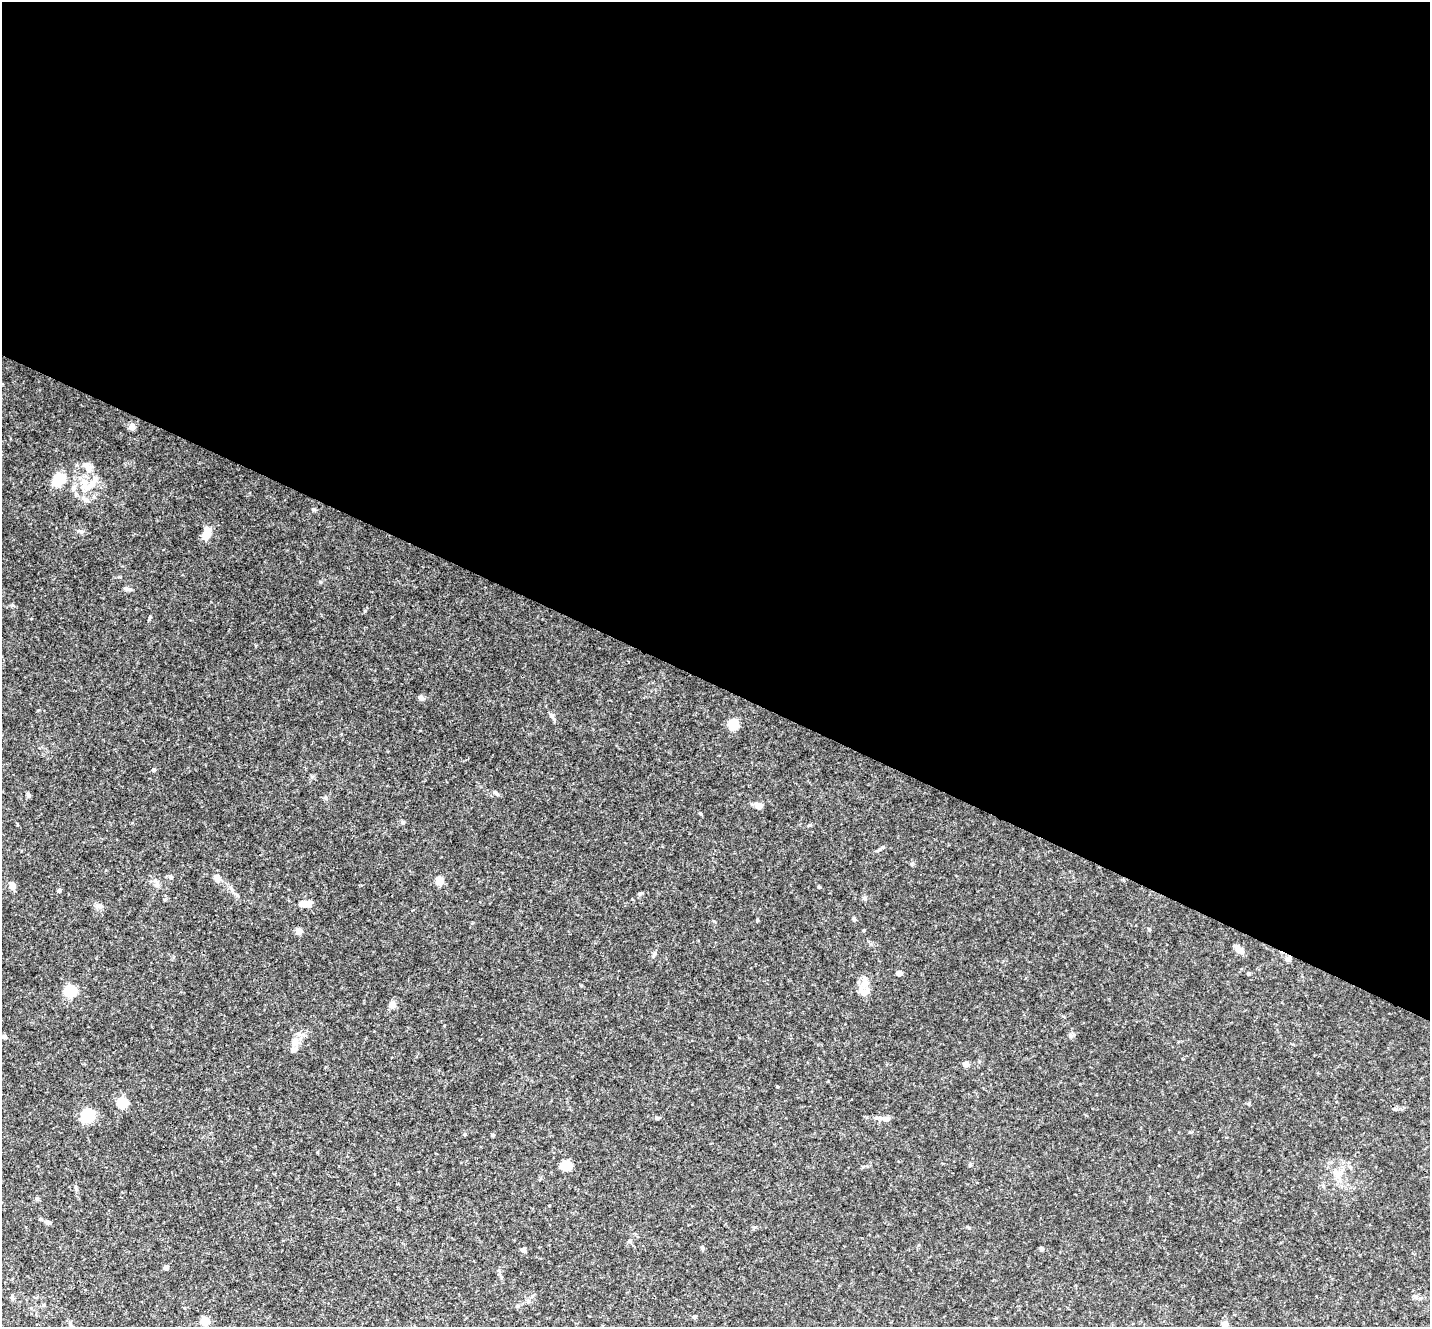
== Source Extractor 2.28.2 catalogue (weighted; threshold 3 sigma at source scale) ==
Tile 3 of 4 x 4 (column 3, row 1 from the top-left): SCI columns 2860-4287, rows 4123-5447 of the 5721 x 5732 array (HDU 1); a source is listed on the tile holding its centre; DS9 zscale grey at full resolution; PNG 1432 x 1329 px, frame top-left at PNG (2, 2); no overlay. Shown black and unused: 52% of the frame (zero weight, under 3 of 4 exposures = <1% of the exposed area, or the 3 px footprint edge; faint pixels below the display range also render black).
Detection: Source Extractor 2.28.2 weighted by HDU 2 'WHT'; one run over the whole footprint, this tile lists its part. Background 0.0903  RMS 0.0067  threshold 0.03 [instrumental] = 3 sigma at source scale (4.5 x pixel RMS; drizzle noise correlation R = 1.50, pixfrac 1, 0.05/0.05 arcsec/px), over >= 5 px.
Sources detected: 74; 1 inside a brighter object's white glare — not listed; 5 inside a brighter listed object's ellipse — not listed separately; the other 68 listed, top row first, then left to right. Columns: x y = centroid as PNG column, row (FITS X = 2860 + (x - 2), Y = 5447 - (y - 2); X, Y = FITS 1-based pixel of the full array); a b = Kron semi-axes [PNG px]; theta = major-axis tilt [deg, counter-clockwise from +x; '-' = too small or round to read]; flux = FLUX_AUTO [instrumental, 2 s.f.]
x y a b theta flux
132 427 7 6 - 3.9
59 480 22 17 52 12
84 484 18 11 78 11
313 509 6 4 -19 0.8
81 532 7 6 - 1.6
207 533 16 8 74 7.3
127 589 10 5 -17 1.6
150 617 7 3 71 0.8
421 697 7 6 - 2
552 715 7 6 - 1.9
733 724 6 6 - 19
153 770 5 5 - 1.1
496 793 9 4 -44 1.4
28 795 7 5 -63 1.1
759 805 6 5 - 5.2
700 813 5 3 - 0.62
403 822 5 5 - 1.1
809 825 6 3 18 0.78
881 848 11 4 36 1.4
171 877 6 6 - 1.6
217 878 8 6 -63 5.1
439 881 5 5 - 11
12 885 8 6 -73 4.2
819 887 4 3 - 0.76
59 890 5 4 - 0.86
640 893 6 4 19 0.85
864 898 6 4 -89 1.1
308 904 9 7 28 4.2
854 919 6 4 -90 1
757 920 4 3 - 0.72
1149 929 5 3 - 0.67
864 930 5 3 - 0.55
299 931 8 6 71 3.3
1239 950 12 8 -39 3.2
654 954 9 4 58 1.3
1288 959 7 6 - 2.1
899 973 5 4 - 3.8
1248 973 4 4 - 1.3
864 982 17 8 89 5.2
70 991 6 6 - 48
392 1005 6 6 - 5.7
4 1037 5 5 - 1.3
295 1042 11 10 - 5
966 1064 5 5 - 4.7
777 1086 3 3 - 0.69
122 1102 6 6 - 35
1395 1109 5 5 - 0.98
88 1116 8 8 - 30
886 1119 10 7 -16 2.9
464 1134 5 4 - 0.87
492 1135 5 4 - 0.82
970 1164 5 4 - 0.89
566 1166 7 6 - 17
1339 1173 13 8 -14 5.3
37 1199 6 5 - 1
40 1219 5 4 - 0.74
48 1222 7 5 -10 1.7
969 1228 6 4 -19 0.86
630 1241 5 5 - 0.97
702 1248 7 4 -71 0.93
1041 1249 5 5 - 1.1
523 1250 5 5 - 2.8
166 1267 5 5 - 1.9
12 1297 7 4 -67 1.1
518 1306 6 4 88 0.83
695 1317 5 4 - 0.94
205 1321 10 9 - 6.1
1225 1324 4 4 - 8.9
Overlapping masked pixels (flux is a lower limit): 1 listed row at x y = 1288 959
Isophote crosses this tile's border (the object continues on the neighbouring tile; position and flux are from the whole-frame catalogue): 2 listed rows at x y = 12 885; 1225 1324
Unlisted compact peaks at least as high as the median listed source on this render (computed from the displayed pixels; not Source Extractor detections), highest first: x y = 320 582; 365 611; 97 906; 912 864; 12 605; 326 798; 1071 1036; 38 710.